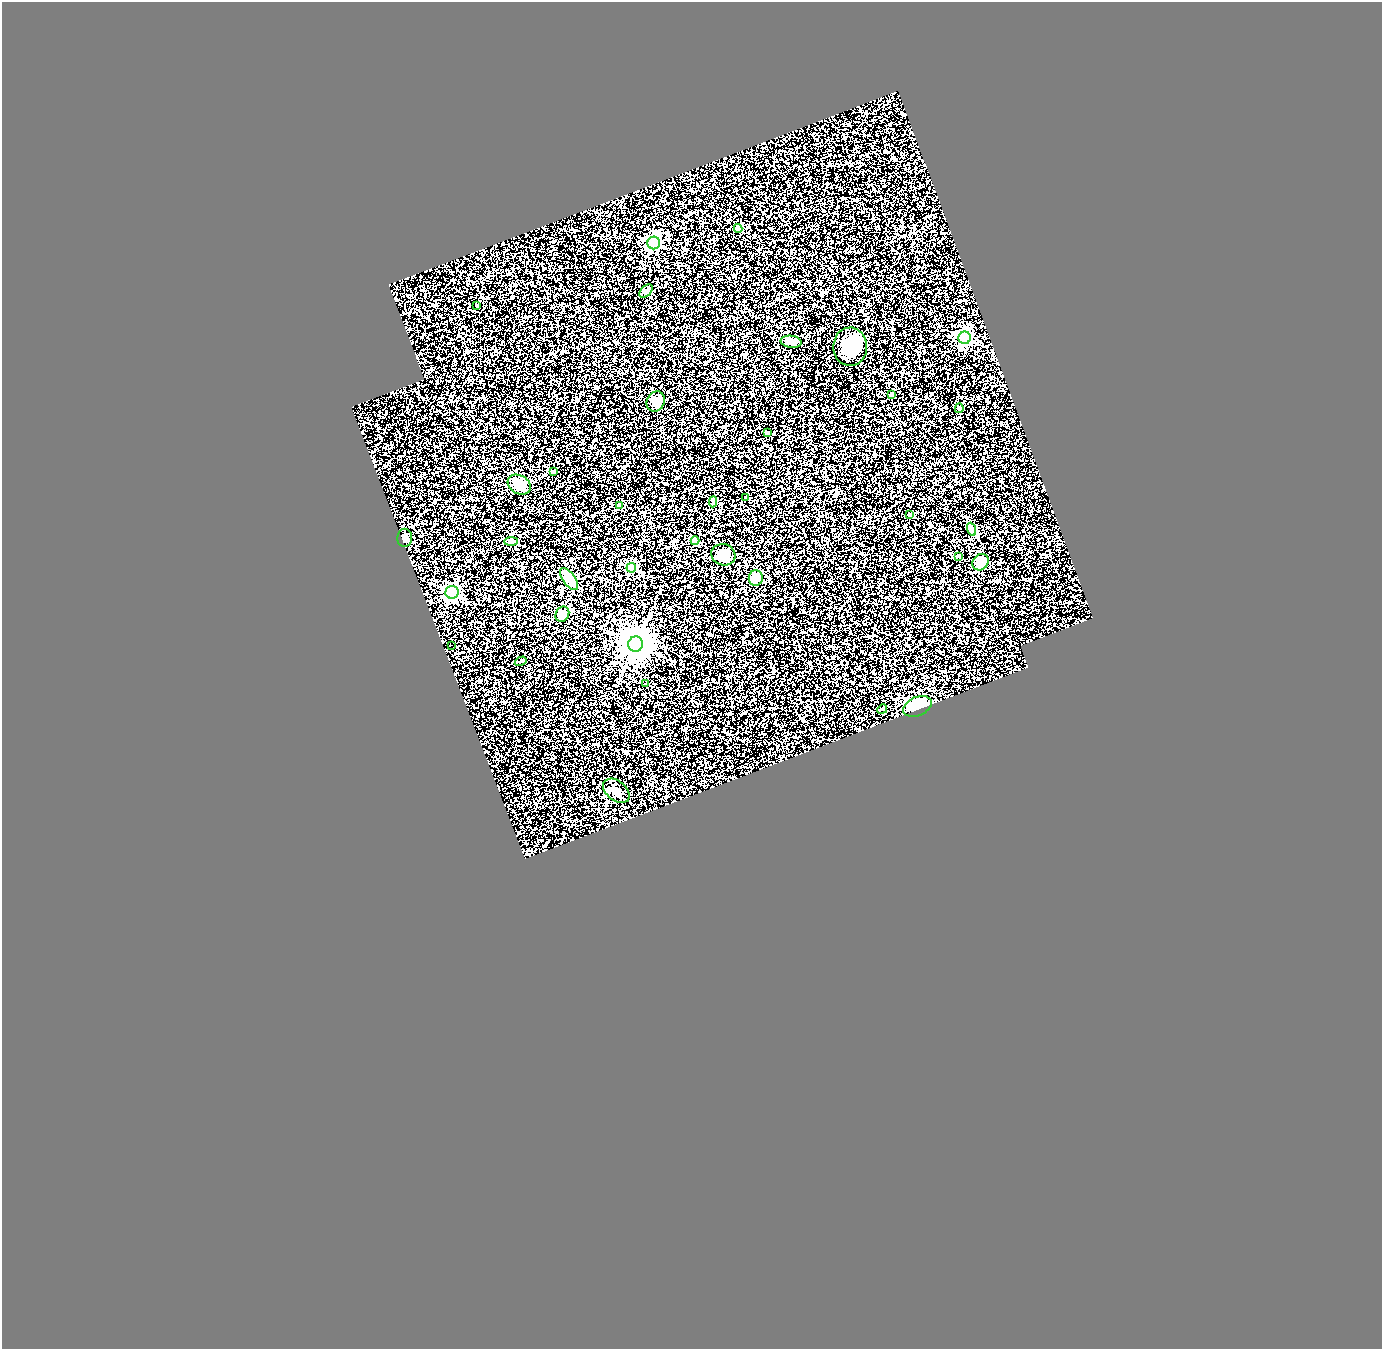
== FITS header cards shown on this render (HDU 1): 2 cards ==
NAXIS1  =                 1380
NAXIS2  =                 1347

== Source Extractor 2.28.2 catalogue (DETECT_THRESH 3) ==
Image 1380 x 1347 px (HDU 1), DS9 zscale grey, 1 PNG px = 1 image px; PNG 1384 x 1351 px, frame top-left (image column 1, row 1347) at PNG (2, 2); each listed source drawn as its Kron ellipse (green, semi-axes under 4 px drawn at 4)
Background 0.649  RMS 0.46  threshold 1.38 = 3 sigma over >= 5 px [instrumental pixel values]
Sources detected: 36; all 36 listed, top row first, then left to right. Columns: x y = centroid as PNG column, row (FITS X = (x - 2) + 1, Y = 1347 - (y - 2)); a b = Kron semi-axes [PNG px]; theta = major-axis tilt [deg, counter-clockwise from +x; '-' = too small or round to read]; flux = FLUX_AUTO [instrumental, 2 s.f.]
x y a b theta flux
738 228 4 4 - 160
654 243 6 6 - 9800
646 291 8 5 46 74
477 305 3 3 - 35
965 338 6 6 - 8000
791 342 10 6 -8 160
850 347 19 17 -88 750
892 394 3 3 - 61
656 401 10 8 60 200
959 408 5 4 - 68
767 432 3 3 - 53
553 471 4 3 - 43
519 485 12 9 -30 340
745 497 3 3 - 27
713 502 5 3 - 58
620 506 4 4 - 150
910 515 3 3 - 28
971 529 6 4 -70 58
405 538 9 7 89 130
695 541 4 4 - 540
511 542 7 4 0 57
723 555 12 10 -19 290
958 556 4 3 - 23
981 562 9 7 46 280
631 568 5 5 - 2300
756 578 8 7 - 360
569 579 13 6 -54 570
452 592 6 6 - 12000
562 614 8 6 59 220
636 644 7 7 - 51000
452 645 2 2 - 150
521 661 6 3 31 38
646 684 4 3 - 26
918 706 15 9 23 2000
882 709 5 4 - 35
616 791 15 9 -38 230